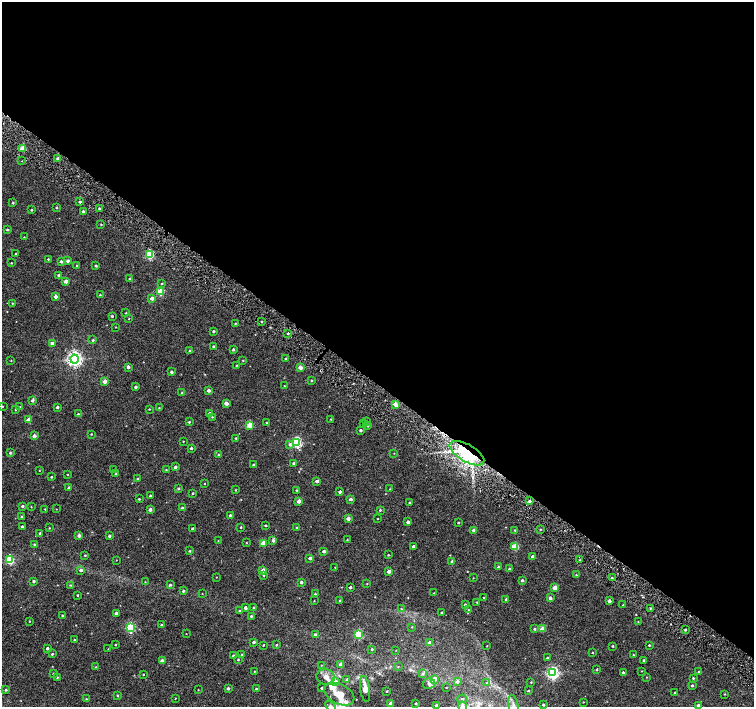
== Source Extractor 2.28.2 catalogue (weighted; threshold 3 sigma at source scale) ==
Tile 3 of 4 x 4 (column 3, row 1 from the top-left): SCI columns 3011-4514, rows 4410-5819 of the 6026 x 6065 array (HDU 1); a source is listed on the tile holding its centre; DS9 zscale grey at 2 x 2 block average (1 PNG px = mean of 2 x 2 image px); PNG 756 x 709 px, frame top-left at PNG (2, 2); each listed source drawn as its Kron ellipse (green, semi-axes under 4 px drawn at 4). Shown black and unused: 55% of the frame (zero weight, under 4 of 8 exposures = <1% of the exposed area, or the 3 px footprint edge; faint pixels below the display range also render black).
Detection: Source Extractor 2.28.2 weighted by HDU 2 'WHT'; one run over the whole footprint, this tile lists its part. Background -1.36e-04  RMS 0.0012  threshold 0.00495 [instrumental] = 3 sigma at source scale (4.09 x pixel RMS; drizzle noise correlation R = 1.36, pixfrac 0.8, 0.0396/0.0396 arcsec/px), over >= 5 px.
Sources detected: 287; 1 cosmic-ray / hot-pixel residue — neither listed nor drawn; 3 inside a brighter listed object's ellipse — not listed separately; the other 283 listed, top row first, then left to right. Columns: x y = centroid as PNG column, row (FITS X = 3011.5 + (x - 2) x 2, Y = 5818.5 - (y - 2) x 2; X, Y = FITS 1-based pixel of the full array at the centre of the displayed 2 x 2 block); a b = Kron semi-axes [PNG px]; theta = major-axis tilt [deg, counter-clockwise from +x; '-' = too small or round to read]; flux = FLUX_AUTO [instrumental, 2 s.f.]
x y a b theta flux
23 148 3 3 - 5
58 158 3 3 - 0.7
22 161 2 2 - 0.093
80 202 2 2 - 0.48
13 203 3 2 - 0.28
57 208 2 2 - 0.19
99 208 2 2 - 0.25
31 210 2 2 - 0.26
83 211 2 2 - 0.34
101 224 2 2 - 0.16
7 230 2 2 - 0.34
24 237 2 2 - 0.11
16 254 2 2 - 0.19
149 255 3 3 - 15
48 259 2 2 - 0.19
61 261 2 2 - 1
68 261 3 3 - 0.61
11 263 2 2 - 0.19
77 266 2 2 - 0.17
96 266 2 2 - 0.32
59 275 2 2 - 0.67
130 279 2 2 - 0.45
66 281 3 2 - 1.6
162 283 3 2 - 0.25
160 291 3 3 - 8.9
100 295 2 2 - 0.16
56 297 3 2 - 1.2
152 298 3 2 - 1.5
12 303 2 2 - 0.15
126 313 2 2 - 0.15
112 316 2 2 - 0.29
129 318 2 2 - 0.15
262 321 2 2 - 0.21
235 323 3 2 - 0.19
116 327 2 2 - 0.094
213 331 2 2 - 0.43
288 333 3 2 - 0.28
93 340 3 2 - 0.29
52 343 3 3 - 0.77
213 346 2 2 - 0.25
233 350 2 2 - 0.41
189 351 2 2 - 0.24
75 359 4 4 - 88
286 359 2 2 - 0.25
11 360 2 2 - 0.12
243 360 2 2 - 0.15
236 365 2 2 - 0.17
128 367 3 3 - 0.65
300 367 3 2 - 1.7
171 372 2 2 - 0.54
311 380 3 2 - 0.24
105 381 3 2 - 2.1
284 386 2 2 - 0.11
136 387 3 2 - 0.53
208 390 2 2 - 1
182 393 2 2 - 0.15
32 400 3 2 - 0.57
226 403 3 2 - 1.7
395 404 4 2 - 2.8
2 406 2 2 - 0.15
20 407 2 2 - 0.3
57 407 2 2 - 0.5
159 408 3 2 - 0.16
16 409 2 2 - 0.16
149 409 2 2 - 0.17
210 413 2 2 - 0.91
78 414 2 2 - 0.27
212 417 3 2 - 0.19
331 419 2 2 - 0.17
29 420 3 2 - 2.7
189 422 3 3 - 0.33
367 422 3 2 - 0.29
267 423 2 2 - 0.11
363 423 2 2 - 0.15
250 425 3 3 - 5.8
367 425 2 2 - 0.6
361 430 2 2 - 0.45
91 434 2 2 - 0.17
34 436 2 2 - 1.2
236 438 2 2 - 0.24
183 441 2 2 - 0.14
296 442 4 3 - 25
290 444 4 3 - 0.57
191 448 2 2 - 0.4
10 453 3 3 - 0.34
394 453 2 2 - 0.1
467 453 19 8 -31 22
219 454 3 2 - 0.22
294 463 3 2 - 0.44
254 465 2 2 - 0.41
175 467 3 2 - 0.79
114 470 2 2 - 0.12
166 470 2 2 - 0.17
39 471 2 2 - 0.095
116 474 3 2 - 0.19
68 475 2 2 - 0.14
51 477 2 2 - 0.23
138 479 3 2 - 0.32
317 481 3 2 - 0.69
204 484 2 2 - 0.13
69 488 2 2 - 0.52
178 488 3 2 - 0.3
390 489 2 2 - 0.1
235 490 2 2 - 0.18
296 490 2 2 - 0.2
340 492 2 2 - 0.65
193 493 2 2 - 0.22
150 496 2 2 - 0.45
139 499 2 2 - 0.25
351 499 2 2 - 0.87
299 501 3 2 - 1.7
530 501 2 2 - 0.63
409 502 2 2 - 0.16
22 506 2 2 - 0.46
31 507 3 2 - 0.12
182 508 2 2 - 0.35
45 509 3 2 - 0.14
56 509 2 2 - 0.099
150 509 3 2 - 1.1
380 510 2 2 - 0.25
230 515 2 2 - 0.32
22 517 2 2 - 0.37
348 518 3 2 - 1.5
378 518 2 2 - 0.11
408 522 2 2 - 0.89
458 523 2 2 - 0.3
265 525 2 2 - 0.23
22 526 2 2 - 0.34
241 527 2 2 - 0.25
297 527 2 2 - 0.16
49 528 2 2 - 0.17
192 529 2 2 - 0.86
540 529 2 2 - 0.19
474 530 2 2 - 1.5
515 530 2 2 - 0.2
40 533 2 2 - 0.29
79 535 3 3 - 0.89
109 536 3 2 - 0.54
347 540 2 2 - 0.13
218 541 2 2 - 0.1
273 541 3 3 - 0.6
246 543 2 2 - 0.12
263 543 3 3 - 3.9
34 544 3 2 - 0.25
413 546 2 2 - 0.57
515 547 3 3 - 8.3
190 551 2 2 - 0.24
324 551 2 2 - 0.78
85 555 3 2 - 0.21
388 555 2 2 - 0.16
533 556 2 2 - 0.96
310 558 3 2 - 0.79
10 560 3 3 - 15
116 560 2 2 - 0.087
580 560 3 2 - 0.15
452 561 2 2 - 0.76
335 567 2 2 - 0.12
499 567 2 2 - 0.58
509 569 2 2 - 0.51
81 570 3 3 - 0.58
263 570 3 2 - 2.8
389 571 2 2 - 1.7
264 575 3 2 - 0.16
576 575 2 2 - 0.15
216 577 2 2 - 0.087
473 578 2 2 - 0.11
612 578 2 2 - 0.26
522 580 2 2 - 0.61
34 581 2 2 - 0.43
145 582 3 2 - 0.1
301 582 2 2 - 0.72
367 584 2 2 - 0.13
71 585 3 2 - 0.21
170 585 3 2 - 0.34
350 587 2 2 - 0.59
555 588 3 2 - 2.9
183 591 2 2 - 0.4
434 593 2 2 - 0.14
202 594 2 2 - 0.1
315 594 2 2 - 0.26
78 595 2 2 - 0.22
484 598 2 2 - 0.17
550 598 3 2 - 0.88
506 599 2 2 - 0.37
314 601 2 2 - 0.11
340 601 3 2 - 0.18
609 601 2 2 - 0.89
477 602 2 2 - 0.19
465 605 2 2 - 0.49
623 605 2 2 - 0.17
254 607 2 2 - 0.21
245 608 2 2 - 0.92
650 608 2 2 - 0.18
401 609 2 2 - 0.14
469 610 2 2 - 0.12
239 611 3 2 - 0.23
441 612 2 2 - 0.25
116 613 2 2 - 1.4
62 615 2 2 - 0.2
251 616 2 2 - 0.25
30 621 2 2 - 0.14
638 621 3 2 - 0.11
162 625 2 2 - 0.33
130 627 3 3 - 22
412 627 3 2 - 0.12
535 629 2 2 - 0.33
542 629 3 2 - 4
685 630 2 2 - 0.29
186 634 2 2 - 0.078
315 635 2 2 - 1.1
359 635 3 3 - 13
74 640 2 2 - 0.24
254 642 2 2 - 0.82
429 643 2 2 - 1.9
115 644 2 2 - 0.19
263 645 2 2 - 0.2
276 645 2 2 - 0.24
649 645 2 2 - 0.26
487 646 2 2 - 0.11
613 646 2 2 - 0.23
47 648 2 2 - 0.48
108 649 3 2 - 0.099
372 649 2 2 - 0.32
396 650 2 2 - 0.083
592 653 2 2 - 0.15
52 654 2 2 - 0.3
242 655 3 3 - 0.23
633 655 2 2 - 0.15
233 656 2 2 - 0.7
547 658 2 2 - 0.26
238 659 2 2 - 0.21
162 660 3 3 - 0.68
644 660 2 2 - 0.45
341 664 2 2 - 1.6
321 665 2 2 - 0.1
95 667 2 2 - 0.12
398 667 2 2 - 0.12
597 669 2 2 - 0.21
254 671 2 2 - 0.16
642 671 2 2 - 0.1
623 672 2 2 - 0.33
698 672 2 2 - 0.15
423 673 4 3 - 0.32
553 673 4 4 - 47
54 674 3 2 - 0.39
143 674 2 2 - 0.16
57 677 2 2 - 0.18
326 677 9 7 -14 1.6
646 677 2 2 - 0.11
693 678 2 2 - 0.25
435 679 3 3 - 1.9
347 680 3 3 - 0.54
336 682 3 3 - 1.5
457 682 3 3 - 0.57
531 682 2 2 - 0.15
429 683 6 5 - 0.64
487 683 4 2 - 0.23
692 685 2 2 - 0.43
446 687 2 2 - 0.11
228 688 2 2 - 0.61
322 688 2 2 - 0.51
256 689 2 2 - 0.54
365 689 13 4 -82 2.5
6 690 3 2 - 0.35
198 690 2 2 - 0.1
387 691 2 2 - 0.22
528 691 2 2 - 0.24
675 693 2 2 - 0.28
339 694 16 10 -27 4.7
725 694 2 2 - 0.17
117 695 3 2 - 0.23
175 698 2 2 - 0.13
86 699 3 2 - 0.21
462 699 5 3 - 0.31
583 702 2 2 - 0.11
416 703 2 2 - 0.21
391 704 4 2 - 1.9
436 705 3 2 - 0.52
513 705 10 5 -80 1.1
543 705 2 2 - 0.43
698 705 2 2 - 0.88
330 706 6 4 -52 0.67
462 706 5 3 - 1.2
Overlapping masked pixels (flux is a lower limit): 1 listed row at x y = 467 453
Isophote crosses this tile's border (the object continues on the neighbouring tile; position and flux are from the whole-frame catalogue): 5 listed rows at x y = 391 704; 513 705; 698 705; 330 706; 462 706
Diffuse or blended objects may show on this block-average render without a row.